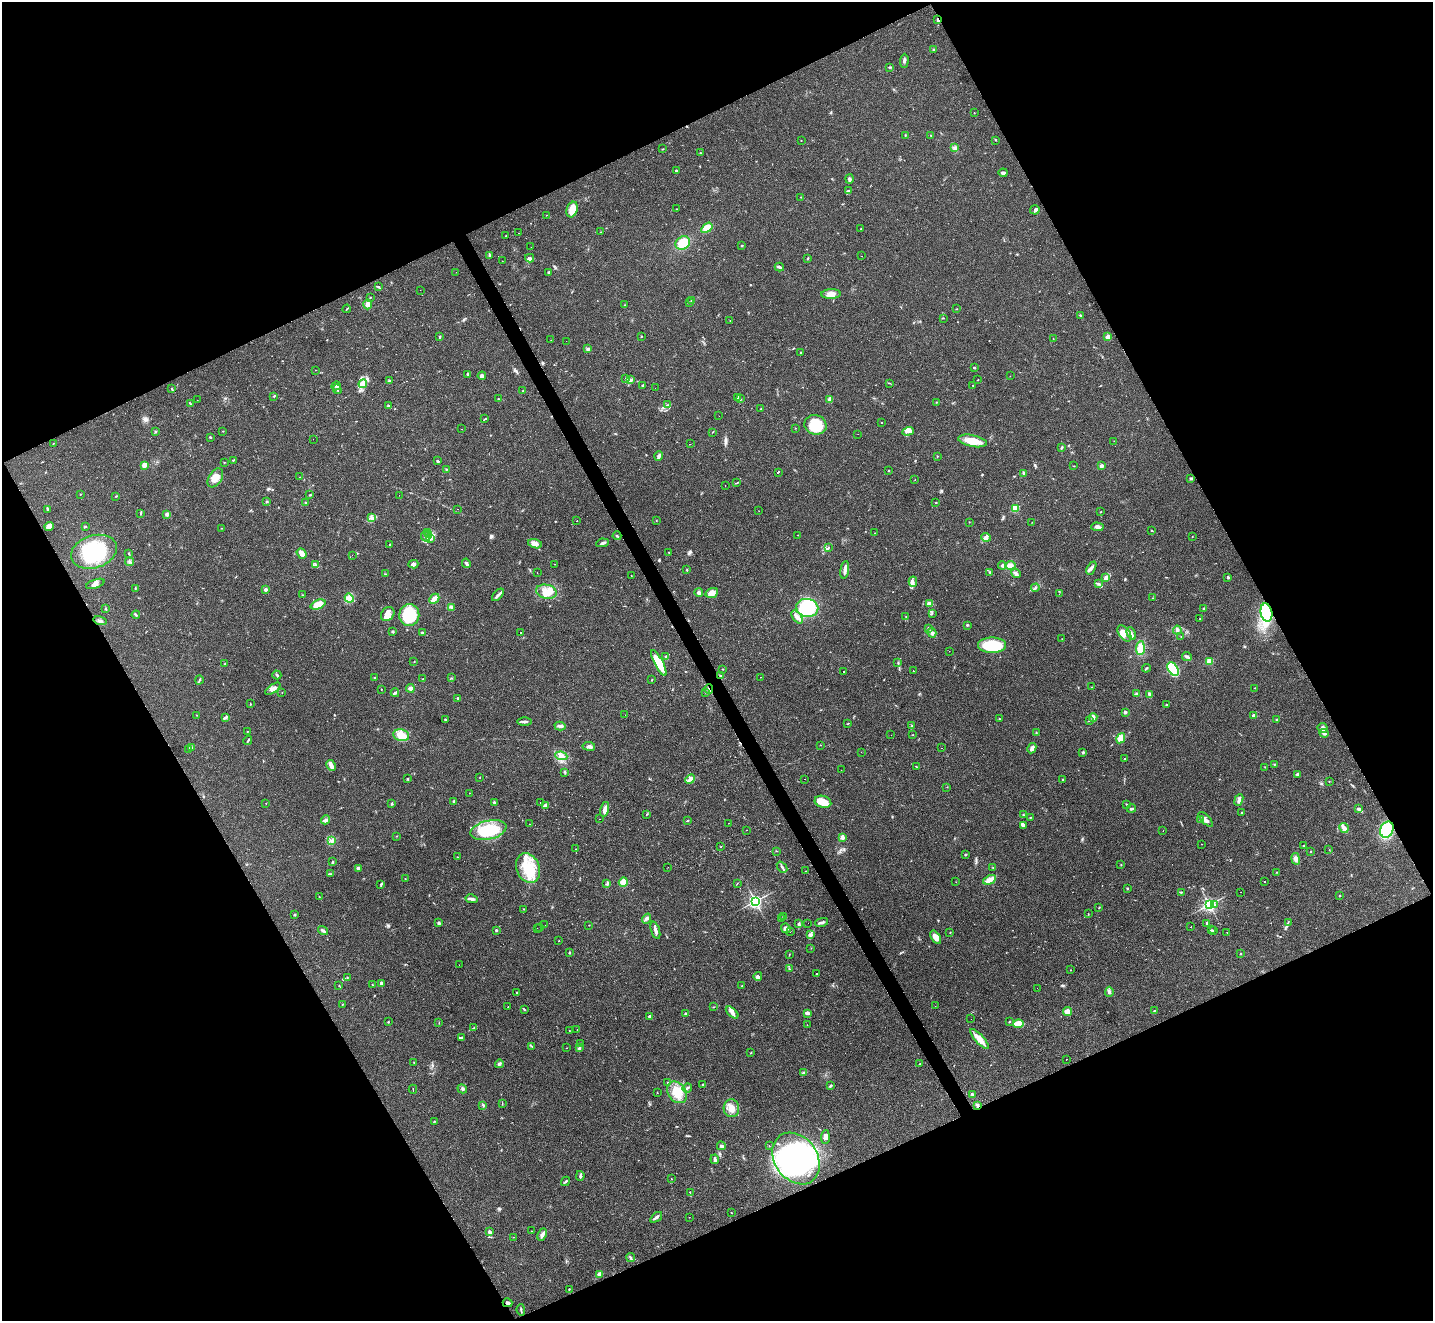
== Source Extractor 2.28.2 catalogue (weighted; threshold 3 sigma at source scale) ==
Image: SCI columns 1-5722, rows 287-5560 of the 5722 x 5711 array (HDU 1 of 3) = the unmasked area's bounding box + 8 px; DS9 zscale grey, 4 x 4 block average (1 PNG px = mean of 4 x 4 image px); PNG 1435 x 1323 px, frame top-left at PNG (2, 2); each listed source drawn as its Kron ellipse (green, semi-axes under 4 px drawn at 4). Shown black and unused: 46% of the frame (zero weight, under 2 of 3 exposures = <1% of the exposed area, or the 3 px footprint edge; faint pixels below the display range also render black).
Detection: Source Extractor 2.28.2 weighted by HDU 2 'WHT'. Background 0.0674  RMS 0.0061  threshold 0.0276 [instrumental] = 3 sigma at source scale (4.5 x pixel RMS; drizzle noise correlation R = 1.50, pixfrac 1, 0.05/0.05 arcsec/px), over >= 5 px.
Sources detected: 545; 3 too faint to see at this stretch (4 x 4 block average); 4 inside a brighter object's white glare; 20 cosmic-ray / hot-pixel residue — neither listed nor drawn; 4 coinciding with a brighter row at this scale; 23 inside a brighter listed object's ellipse — not listed separately; the other 491 listed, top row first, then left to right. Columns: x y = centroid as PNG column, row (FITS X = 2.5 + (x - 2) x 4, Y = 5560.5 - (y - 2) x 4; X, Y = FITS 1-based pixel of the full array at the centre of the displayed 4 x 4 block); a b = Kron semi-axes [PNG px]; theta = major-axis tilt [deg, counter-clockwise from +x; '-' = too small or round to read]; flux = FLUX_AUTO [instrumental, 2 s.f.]
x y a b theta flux
938 20 4 2 - 6.1
933 50 2 2 - 2.4
904 61 7 2 86 7.7
890 67 3 2 - 3.3
974 113 2 2 - 1.2
905 135 2 2 - 2
931 135 2 2 - 2.8
801 140 2 2 - 1.2
995 140 2 2 - 1.8
954 148 3 2 - 4.7
663 149 2 2 - 1.8
700 153 3 2 - 2.5
676 171 3 2 - 4.4
1003 173 4 3 - 8.1
849 179 4 3 - 6
849 190 4 2 - 3.6
801 197 2 2 - 1.6
676 209 2 2 - 1.4
572 210 8 5 71 42
1035 210 4 4 - 8.3
546 215 2 2 - 1.2
707 228 6 4 35 46
860 229 2 2 - 1
601 232 3 2 - 2
518 233 2 2 - 3.5
505 236 2 2 - 1.1
683 243 7 6 - 57
742 246 2 2 - 4.3
531 247 2 2 - 0.97
489 255 2 2 - 2.2
862 256 2 2 - 3.1
530 258 4 3 - 7.7
807 259 2 2 - 2.1
502 261 2 2 - 0.84
779 267 5 2 - 6.7
456 272 2 2 - 1.7
549 272 3 2 - 7.4
378 286 3 2 - 3
420 290 2 2 - 2.8
831 294 10 5 2 23
370 297 2 2 - 2.1
692 300 3 2 - 4.1
690 302 2 2 - 2.8
368 304 5 4 - 16
624 305 2 2 - 1.8
347 309 4 2 - 2.9
956 309 2 2 - 1.1
1080 315 3 2 - 3.3
943 318 3 2 - 2.3
730 320 2 2 - 7.4
440 337 3 2 - 3.1
641 337 2 2 - 1.8
1108 337 3 2 - 17
1053 338 2 2 - 1.1
551 340 2 2 - 0.81
566 341 2 2 - 1
588 349 3 3 - 7.5
801 353 2 2 - 2.3
974 367 2 2 - 5.2
315 370 2 2 - 0.87
467 374 4 2 - 3.4
482 376 4 3 - 11
1010 376 2 2 - 1.1
626 378 2 2 - 3.9
630 380 2 2 - 3.4
978 380 2 2 - 1.5
389 381 3 2 - 3.9
889 383 2 2 - 1.7
363 384 4 3 - 11
643 385 3 2 - 3.3
973 385 2 2 - 1.2
336 386 4 3 - 8.1
655 388 2 2 - 1.2
172 389 2 2 - 2.3
337 389 5 2 - 7.1
523 391 2 2 - 1.7
274 396 4 2 - 2.9
738 397 3 2 - 2.8
498 399 2 2 - 1.8
740 399 3 2 - 3.3
830 399 2 2 - 27
197 400 2 2 - 9.4
936 402 2 2 - 1.6
191 404 2 2 - 1.7
668 405 2 2 - 1.7
388 406 3 2 - 5.8
761 409 2 2 - 1.3
719 416 2 2 - 0.48
485 419 3 2 - 60
881 422 2 2 - 1.7
815 425 11 9 -15 120
795 428 2 2 - 1.2
461 429 2 2 - 0.51
155 431 2 2 - 1.3
223 431 2 2 - 0.9
908 431 6 3 19 11
712 432 3 2 - 1.8
858 434 2 2 - 0.84
210 437 3 2 - 3.7
313 439 2 2 - 1.8
972 441 14 5 -11 56
1114 441 2 2 - 0.82
53 444 2 2 - 1.7
690 444 2 2 - 21
1061 448 4 2 - 4
659 456 5 2 - 13
937 456 2 2 - 1.8
233 460 3 2 - 1.8
438 461 3 2 - 5
224 462 2 2 - 1.7
144 465 3 2 - 25
1074 466 2 2 - 1.6
1101 466 2 2 - 19
446 469 2 2 - 2.3
888 471 2 2 - 3.6
778 472 2 2 - 93
1024 473 4 3 - 6.4
300 477 2 2 - 0.99
215 478 10 6 57 34
1191 478 3 2 - 5.7
915 480 2 2 - 1.1
737 483 3 2 - 120
725 486 2 2 - 3
80 494 2 2 - 1.2
310 495 2 2 - 3.1
399 495 2 2 - 4.4
116 496 2 2 - 2
267 502 3 2 - 3.3
936 502 2 2 - 1.6
305 503 2 2 - 2.2
1015 508 2 2 - 110
47 509 2 2 - 3.1
457 509 2 2 - 4.6
759 511 2 2 - 0.68
1101 511 2 2 - 1.4
141 513 3 2 - 3.2
167 514 3 3 - 11
372 518 2 2 - 2.6
577 521 2 2 - 1.3
656 521 2 2 - 1.3
969 522 2 2 - 1.4
1032 522 2 2 - 1
49 526 5 4 - 22
85 527 2 2 - 2.5
1097 527 6 4 -1 10
221 528 2 2 - 1
1151 530 2 2 - 2.1
428 532 3 2 - 2.4
875 533 2 2 - 0.75
429 535 3 2 - 5.5
798 535 2 2 - 0.82
617 536 4 2 - 3.4
1192 536 2 2 - 1
426 537 5 2 - 6
986 537 4 4 - 11
431 539 2 2 - 1.6
603 543 6 3 10 7.6
389 544 2 2 - 1.7
535 544 7 4 -13 19
828 548 4 2 - 3.2
94 552 23 16 18 250
669 552 2 2 - 1.6
129 553 3 2 - 2.3
301 553 6 4 -52 23
352 555 2 2 - 0.83
130 562 4 2 - 5.4
466 563 5 2 - 9.4
413 564 5 3 - 10
554 564 2 2 - 1.2
315 565 2 2 - 2.9
1002 565 4 3 - 7.3
1010 565 5 4 - 15
1091 568 7 3 62 11
687 570 2 2 - 2.5
845 570 9 3 81 17
537 573 2 2 - 8.1
990 573 3 2 - 3
1016 573 5 2 - 7
385 574 2 2 - 2
631 576 2 2 - 5.7
1106 577 3 3 - 13
1228 577 3 2 - 5.9
913 582 5 2 - 4.9
95 584 9 4 20 16
1098 584 2 2 - 3.3
135 588 2 2 - 2
1035 588 4 2 - 5.3
266 589 2 2 - 14
546 592 10 7 -11 44
699 593 4 3 - 9.7
712 593 6 4 22 34
1059 594 2 2 - 0.76
302 595 2 2 - 1.3
498 595 7 3 46 11
349 598 5 3 - 11
1153 598 2 2 - 1.9
434 599 5 2 - 48
929 603 2 2 - 10
318 604 8 4 22 49
452 607 4 3 - 9.8
807 608 11 9 -9 190
106 609 2 2 - 2.2
1204 609 3 2 - 3.8
1266 612 9 5 -79 410
932 613 2 2 - 1.3
388 614 7 6 - 21
136 615 4 2 - 4.2
409 615 11 10 - 230
906 616 2 2 - 1.3
797 617 7 3 -53 12
1200 618 2 2 - 0.95
100 621 7 3 -14 10
967 625 3 2 - 4.1
928 628 2 2 - 7
1177 630 4 3 - 8.3
392 631 2 2 - 6.8
521 632 2 2 - 45
422 633 3 2 - 4.2
932 633 5 3 - 8.6
1124 633 9 5 -56 27
1131 633 6 2 -65 8.2
1181 636 2 2 - 1.1
1062 639 2 2 - 1.3
992 645 14 7 0 150
1140 648 7 4 85 52
949 651 2 2 - 0.76
666 656 3 2 - 3.6
1187 657 5 2 - 5.8
1209 661 2 2 - 83
414 662 2 2 - 1.5
659 663 14 4 -62 94
898 663 3 2 - 2.1
225 664 3 2 - 3.3
1146 668 4 2 - 5.3
723 669 2 2 - 1.2
1173 669 7 5 -53 190
844 671 2 2 - 110
913 671 2 2 - 2.4
277 675 4 2 - 4.3
721 676 2 2 - 2.6
760 677 2 2 - 0.76
375 678 3 2 - 3.5
451 678 2 2 - 2.1
423 679 2 2 - 1.3
652 679 2 2 - 1.4
199 680 4 2 - 3.5
1092 687 2 2 - 1
410 688 4 3 - 9.8
1255 688 2 2 - 1.2
273 689 9 4 35 20
381 689 2 2 - 1.5
709 689 5 3 - 9.6
282 693 2 2 - 1.1
395 693 4 2 - 5
706 693 2 2 - 1.6
1136 694 3 3 - 4.7
1150 694 4 2 - 15
458 698 2 2 - 4.1
250 704 2 2 - 2.6
1167 705 2 2 - 7.3
1125 712 2 2 - 17
197 715 2 2 - 1
625 715 2 2 - 1.2
1254 716 2 2 - 20
1093 717 4 3 - 16
225 718 3 3 - 5
999 719 2 2 - 1.5
445 720 2 2 - 5.6
1276 720 2 2 - 2.5
1089 721 2 2 - 2
525 722 7 2 -1 9
848 723 2 2 - 1.3
560 726 5 4 - 8.9
912 726 2 2 - 2.6
1323 728 5 5 - 15
247 731 2 2 - 1.1
1036 733 2 2 - 1.9
1324 733 4 2 - 10
913 734 2 2 - 0.93
401 735 8 6 -13 33
891 735 2 2 - 0.53
1121 738 5 4 - 30
248 740 5 2 - 4.5
820 745 2 2 - 1.1
589 746 6 4 -9 11
191 747 3 2 - 3
942 748 2 2 - 2.1
1032 748 5 4 - 13
188 750 3 2 - 2
861 752 2 2 - 0.64
1083 752 2 2 - 4.1
561 756 6 4 -10 15
1124 759 2 2 - 1.3
1274 764 2 2 - 1.4
331 765 6 2 -63 24
917 767 2 2 - 1.6
1265 767 2 2 - 1.5
841 770 2 2 - 0.98
565 772 2 2 - 2.1
1297 774 3 2 - 4.7
480 777 2 2 - 1.2
407 779 2 2 - 3.9
690 779 5 3 - 11
805 779 2 2 - 1.4
1063 779 2 2 - 3.7
1329 781 2 2 - 1.4
947 787 2 2 - 1
469 793 2 2 - 1
1239 800 6 3 68 9.1
454 801 3 2 - 3.4
494 802 3 2 - 5.2
823 802 8 6 -16 54
266 803 2 2 - 1.3
541 803 2 2 - 1.2
392 804 3 2 - 3.3
1126 804 2 2 - 1.5
546 805 4 2 - 18
605 809 7 4 75 16
1131 809 5 2 - 5.5
1359 809 4 3 - 7.5
1242 812 2 2 - 1.9
647 814 2 2 - 2
1024 815 3 2 - 3.1
1030 817 2 2 - 1.8
600 819 2 2 - 4.2
1206 819 9 3 -47 12
325 820 5 3 - 7.8
1200 820 2 2 - 3
687 821 2 2 - 2.2
729 823 2 2 - 0.55
529 824 2 2 - 1
1023 825 4 3 - 7.5
1344 828 5 2 - 33
488 830 18 9 13 170
747 830 2 2 - 4.1
1387 830 8 6 67 170
1163 831 2 2 - 2.5
397 836 2 2 - 1.5
843 838 3 3 - 11
332 841 2 2 - 2.7
1201 844 2 2 - 0.82
1304 845 2 2 - 3.2
721 846 2 2 - 1.3
576 849 2 2 - 1.3
1329 850 2 2 - 0.77
776 851 2 2 - 2
1310 852 2 2 - 1.5
965 855 2 2 - 1.4
457 857 2 2 - 1.3
1296 859 6 4 -80 12
332 862 3 2 - 4.4
1121 865 2 2 - 1.1
668 867 2 2 - 0.59
782 867 6 2 -50 6.6
358 868 3 3 - 6.4
528 868 15 11 -70 110
993 868 2 2 - 2.2
805 871 2 2 - 0.72
1277 872 2 2 - 0.92
331 874 2 2 - 1.3
405 879 2 2 - 1.1
990 880 7 3 25 32
1265 881 2 2 - 160
623 882 5 4 - 26
956 882 2 2 - 0.82
607 883 2 2 - 1.7
737 884 2 2 - 1.7
381 885 3 2 - 3
1127 888 2 2 - 3.1
1181 892 3 2 - 3.5
1241 892 2 2 - 3.4
1340 896 2 2 - 2.7
319 897 2 2 - 1.5
471 899 6 3 -12 11
755 901 3 3 - 620
1209 904 3 3 - 650
1214 905 2 2 - 16
1099 907 2 2 - 1.9
524 909 2 2 - 2.6
1088 914 2 2 - 1.1
294 915 3 2 - 2.8
784 917 3 2 - 4.4
646 919 5 3 - 9.4
781 919 3 2 - 5.1
821 922 6 3 12 8.7
1288 922 2 2 - 1.9
439 923 3 3 - 4.7
799 923 3 3 - 4.8
808 923 2 2 - 1.4
1207 923 3 2 - 5
545 925 2 2 - 2.5
589 925 2 2 - 1.6
540 927 2 2 - 0.88
1191 927 2 2 - 50
537 928 2 2 - 1.6
786 928 5 4 - 12
323 930 5 3 - 6.8
496 930 2 2 - 4.7
655 930 9 3 -72 15
1211 930 2 2 - 2.7
1214 930 2 2 - 2.7
790 932 2 2 - 0.98
950 932 2 2 - 1.1
1227 932 2 2 - 0.89
811 935 4 3 - 7.5
936 937 7 4 -56 28
558 941 2 2 - 1.5
811 948 2 2 - 1.3
569 952 3 2 - 2.8
789 954 2 2 - 1.3
1240 954 2 2 - 5.2
459 965 2 2 - 5.1
789 969 4 2 - 3
1070 970 2 2 - 0.98
817 974 2 2 - 36
758 976 4 3 - 7
347 978 2 2 - 1.3
381 983 3 2 - 6
339 985 2 2 - 1.3
372 985 2 2 - 2.9
742 985 4 2 - 1.7
1037 988 2 2 - 1.5
1109 992 5 3 - 7.8
516 993 3 2 - 2.9
342 1005 2 2 - 1.8
935 1006 2 2 - 0.67
508 1007 2 2 - 1.2
714 1007 2 2 - 1.2
524 1010 3 2 - 2.8
1154 1010 2 2 - 1.7
1067 1011 4 3 - 16
732 1012 7 3 -42 13
807 1013 4 2 - 12
686 1014 3 2 - 5.1
650 1016 4 2 - 6.6
971 1019 2 2 - 2.7
388 1022 2 2 - 1.9
1009 1022 2 2 - 2.1
439 1023 2 2 - 1.1
1018 1024 5 4 - 49
807 1025 2 2 - 1.1
473 1028 2 2 - 2.3
577 1029 2 2 - 0.59
569 1031 2 2 - 1.1
462 1037 3 3 - 4.8
979 1039 13 4 -49 41
581 1044 2 2 - 0.94
532 1046 3 2 - 2
567 1048 2 2 - 0.94
579 1048 3 2 - 4.9
751 1053 2 2 - 2.2
1066 1059 2 2 - 8.1
414 1063 2 2 - 1.3
499 1064 4 3 - 8.4
920 1064 2 2 - 1.2
804 1073 2 2 - 2.3
667 1082 2 2 - 1.4
703 1085 2 2 - 8
830 1085 3 2 - 3.4
687 1088 5 2 - 6.5
413 1089 4 2 - 1.9
462 1089 5 2 - 5.7
677 1092 12 9 -52 76
657 1093 2 2 - 1.3
972 1094 2 2 - 5.5
502 1103 2 2 - 1.7
483 1105 3 2 - 3.7
977 1105 4 3 - 6.4
731 1108 9 7 -87 33
434 1121 2 2 - 2.3
825 1137 7 4 86 14
721 1146 4 2 - 6.7
769 1146 2 2 - 1.2
796 1158 28 21 -54 720
715 1159 5 2 - 9.7
580 1176 5 2 - 8.1
671 1179 2 2 - 0.99
566 1181 5 2 - 4.9
690 1192 2 2 - 1.9
731 1213 2 2 - 1.5
656 1217 7 2 37 10
689 1217 2 2 - 0.98
531 1231 2 2 - 1.1
490 1232 3 2 - 8.9
542 1234 6 3 66 10
513 1237 2 2 - 0.75
630 1257 5 2 - 5.5
599 1274 4 3 - 6.5
569 1289 2 2 - 2.1
508 1303 5 2 - 10
521 1310 6 2 -83 4.7
Overlapping masked pixels (flux is a lower limit): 6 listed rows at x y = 938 20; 1266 612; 709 689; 1387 830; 977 1105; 508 1303
Diffuse or blended objects may show on this block-average render without a row.